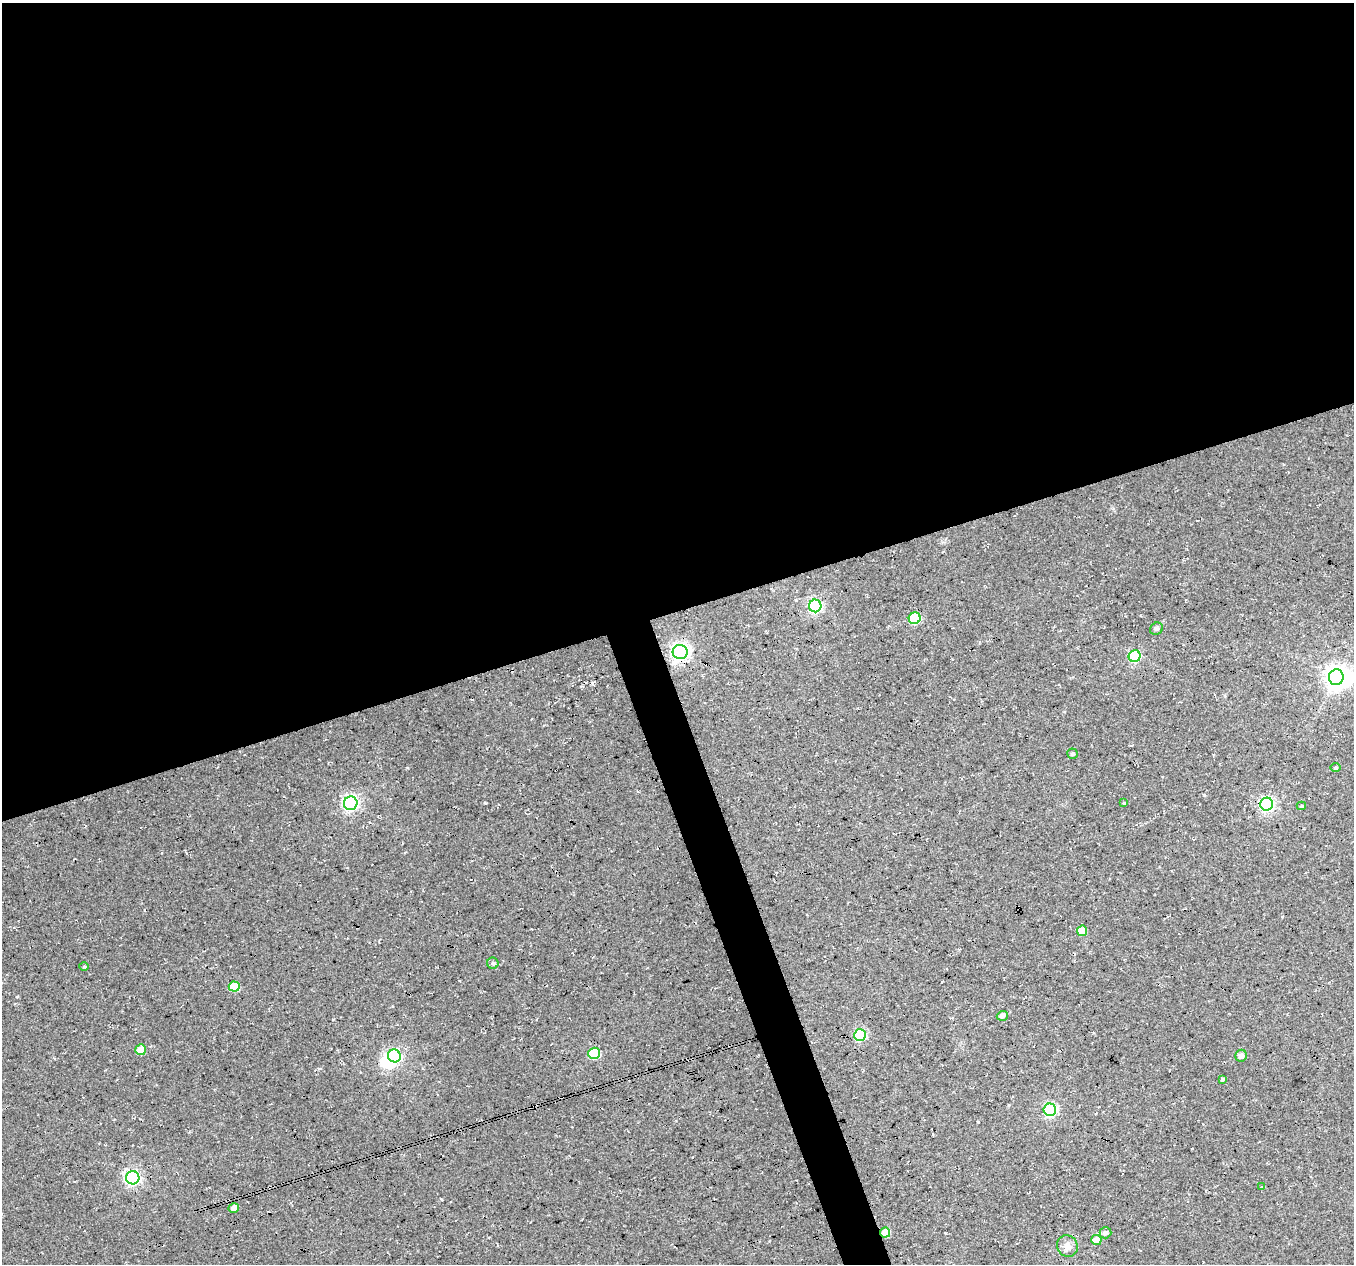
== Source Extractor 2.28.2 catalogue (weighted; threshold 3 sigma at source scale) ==
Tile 2 of 4 x 4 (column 2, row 1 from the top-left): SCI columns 1354-2705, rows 3907-5168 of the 5408 x 5234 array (HDU 1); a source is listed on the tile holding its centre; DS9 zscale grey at full resolution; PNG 1356 x 1266 px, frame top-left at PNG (2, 3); each listed source drawn as its Kron ellipse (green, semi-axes under 4 px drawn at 4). Shown black and unused: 50% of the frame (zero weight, under 3 of 4 exposures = <1% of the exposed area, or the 3 px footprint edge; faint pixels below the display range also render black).
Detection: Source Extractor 2.28.2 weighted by HDU 2 'WHT'; one run over the whole footprint, this tile lists its part. Background 0.0276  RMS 0.0063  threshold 0.0285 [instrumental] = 3 sigma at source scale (4.5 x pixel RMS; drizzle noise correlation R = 1.50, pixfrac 1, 0.0396/0.0396 arcsec/px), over >= 5 px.
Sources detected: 33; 2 inside a brighter object's white glare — neither listed nor drawn; the other 31 listed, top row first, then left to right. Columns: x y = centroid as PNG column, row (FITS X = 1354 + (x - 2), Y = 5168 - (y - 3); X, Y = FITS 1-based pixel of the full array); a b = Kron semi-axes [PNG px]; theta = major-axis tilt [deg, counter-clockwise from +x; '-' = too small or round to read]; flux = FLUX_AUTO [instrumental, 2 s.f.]
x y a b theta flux
815 606 6 6 - 120
915 618 6 5 - 41
1156 629 7 6 - 1.2
680 652 7 7 - 260
1135 656 6 6 - 59
1336 677 8 7 - 480
1073 754 5 5 - 1.2
1335 768 5 5 - 0.92
351 803 7 6 - 180
1124 803 4 3 - 0.68
1267 804 6 6 - 160
1301 806 5 3 - 0.91
1082 931 5 5 - 8.6
493 963 6 5 - 1.2
84 967 5 3 - 0.63
234 986 5 5 - 16
1002 1016 5 5 - 3.1
860 1035 6 6 - 57
141 1050 5 5 - 8.6
594 1053 6 5 - 40
394 1056 6 6 - 94
1241 1056 6 5 - 3.3
1223 1079 4 3 - 1.1
1050 1110 6 6 - 96
133 1178 6 6 - 170
1262 1187 3 3 - 0.53
234 1208 5 5 - 4.3
885 1233 5 5 - 11
1105 1233 6 5 - 2.3
1096 1240 5 5 - 7.3
1067 1246 11 10 - 4.2
Overlapping masked pixels (flux is a lower limit): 3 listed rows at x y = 680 652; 234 986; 885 1233
Unlisted compact peaks at least as high as the median listed source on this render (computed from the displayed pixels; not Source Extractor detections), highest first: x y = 485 803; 1204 795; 978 1122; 407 768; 441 1199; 17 997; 333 1019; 592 684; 144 910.